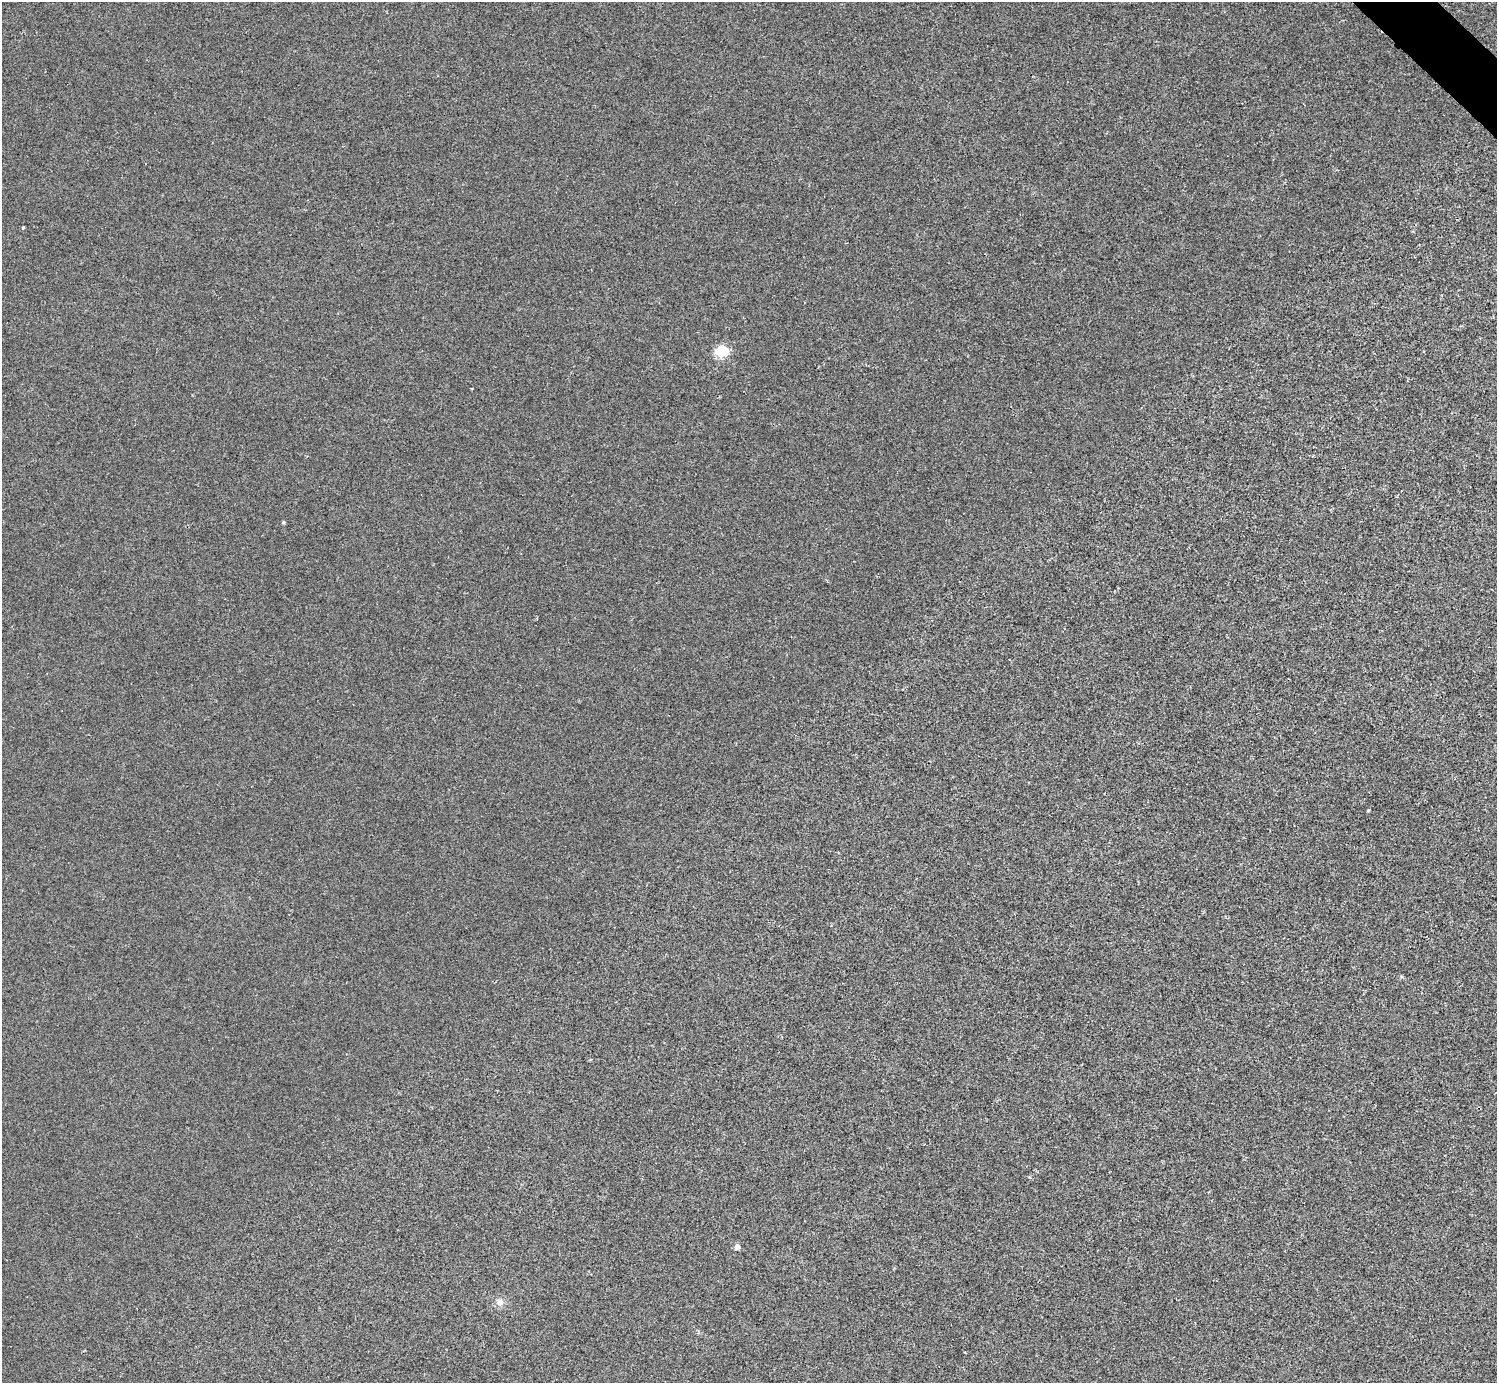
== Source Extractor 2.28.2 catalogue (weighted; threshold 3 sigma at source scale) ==
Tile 10 of 4 x 4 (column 2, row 3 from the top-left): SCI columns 1500-2994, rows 1682-3062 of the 5984 x 5984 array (HDU 1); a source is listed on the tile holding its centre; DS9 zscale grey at full resolution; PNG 1499 x 1385 px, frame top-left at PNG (2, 2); no overlay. Shown black and unused: <1% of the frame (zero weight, under 2 of 3 exposures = <1% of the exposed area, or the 3 px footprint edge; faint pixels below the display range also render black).
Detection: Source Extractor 2.28.2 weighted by HDU 2 'WHT'; one run over the whole footprint, this tile lists its part. Background -3.22e-04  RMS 0.0049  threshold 0.0223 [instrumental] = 3 sigma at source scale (4.5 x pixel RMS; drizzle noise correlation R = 1.50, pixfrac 1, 0.05/0.05 arcsec/px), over >= 5 px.
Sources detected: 7; all 7 listed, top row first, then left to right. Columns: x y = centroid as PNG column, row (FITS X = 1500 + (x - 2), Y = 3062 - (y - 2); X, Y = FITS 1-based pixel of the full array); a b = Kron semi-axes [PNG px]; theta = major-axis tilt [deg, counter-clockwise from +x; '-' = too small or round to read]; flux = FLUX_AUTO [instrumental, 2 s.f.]
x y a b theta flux
23 228 4 3 - 0.84
722 351 6 5 - 46
284 522 3 3 - 0.67
1368 810 3 3 - 0.52
1029 1177 5 4 - 0.61
737 1247 4 4 - 5.3
500 1302 10 10 - 3